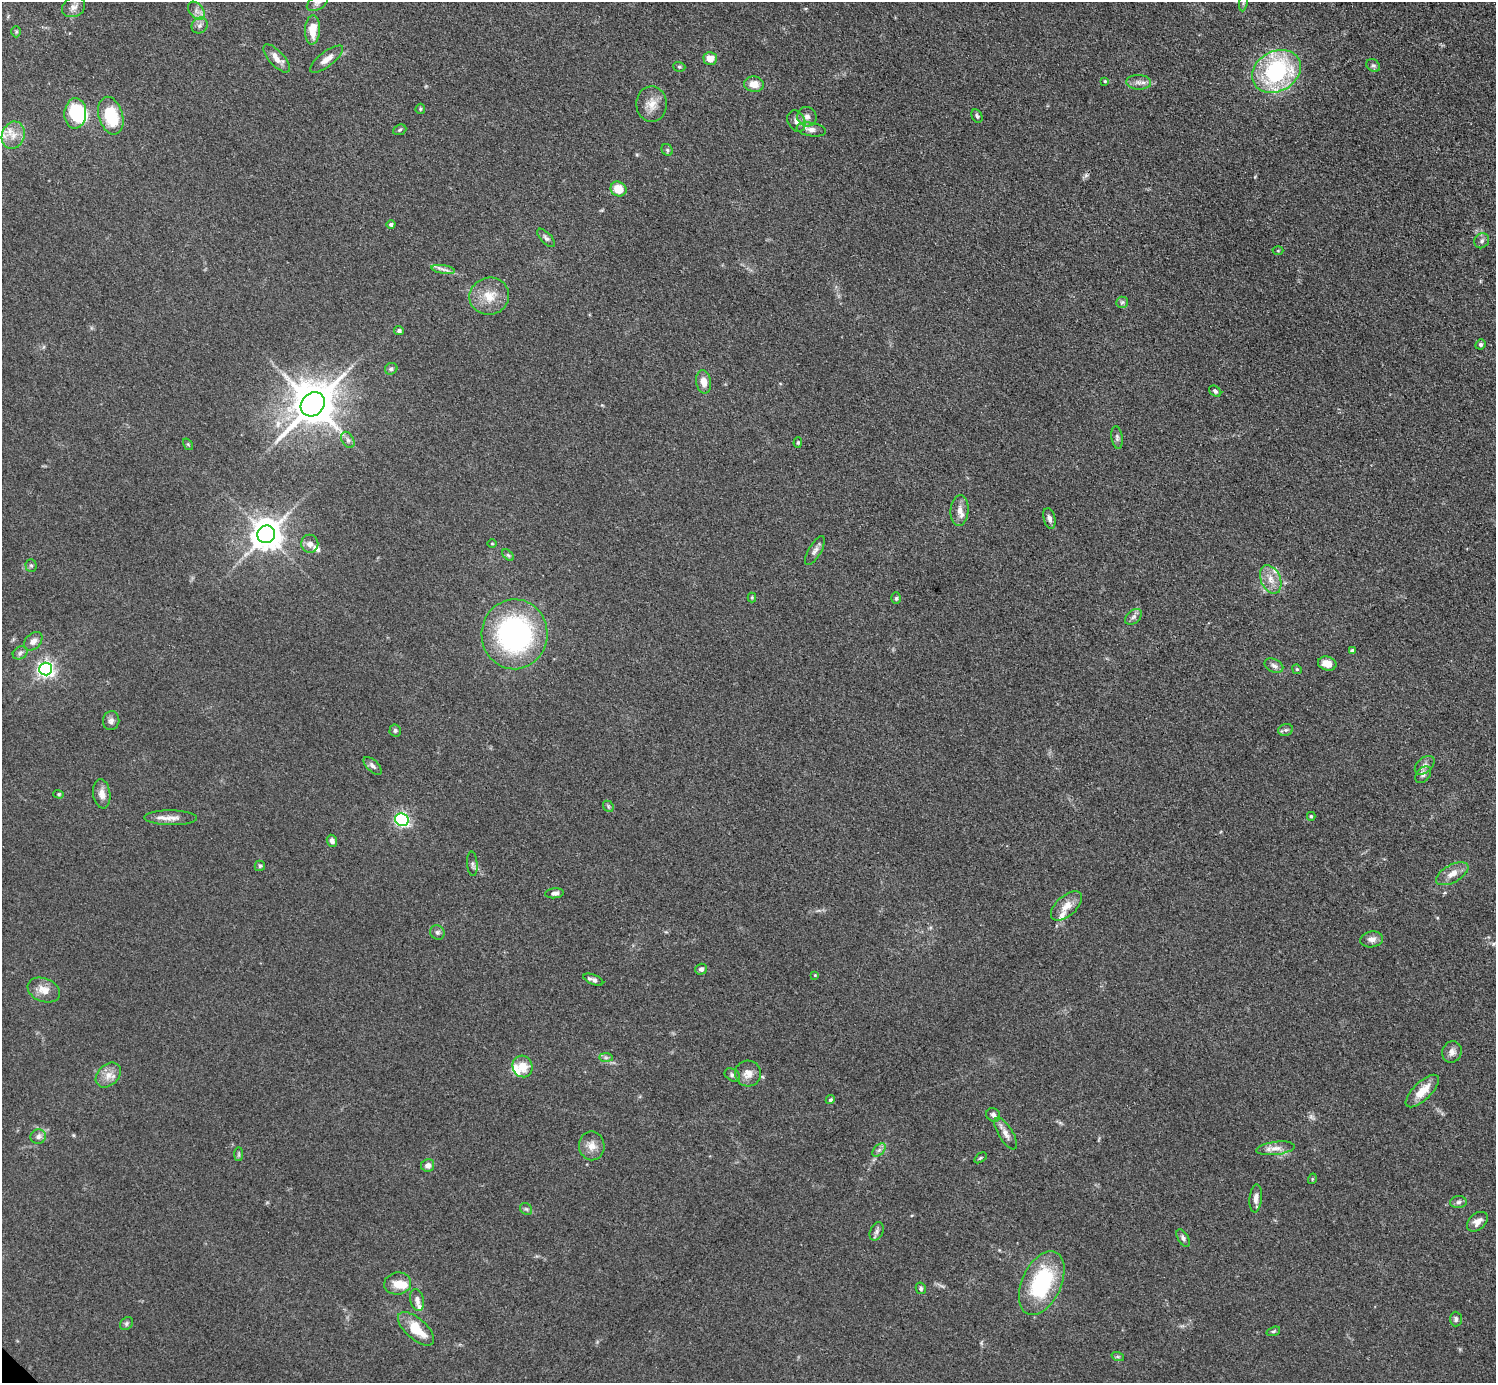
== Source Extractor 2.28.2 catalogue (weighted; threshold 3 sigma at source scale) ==
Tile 10 of 4 x 4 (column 2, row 3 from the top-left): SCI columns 1504-2997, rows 1545-2925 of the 5993 x 5993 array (HDU 1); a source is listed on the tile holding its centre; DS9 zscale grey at full resolution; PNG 1498 x 1385 px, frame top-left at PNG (2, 2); each listed source drawn as its Kron ellipse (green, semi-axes under 4 px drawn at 4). Shown black and unused: <1% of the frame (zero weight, under 3 of 4 exposures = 1% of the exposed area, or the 3 px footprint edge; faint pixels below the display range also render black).
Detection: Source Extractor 2.28.2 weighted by HDU 2 'WHT'; one run over the whole footprint, this tile lists its part. Background 0.0995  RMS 0.0065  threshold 0.0292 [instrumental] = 3 sigma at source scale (4.5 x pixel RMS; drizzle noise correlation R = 1.50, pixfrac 1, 0.05/0.05 arcsec/px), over >= 5 px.
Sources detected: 131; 1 inside a brighter object's white glare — neither listed nor drawn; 8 inside a brighter listed object's ellipse — not listed separately; the other 122 listed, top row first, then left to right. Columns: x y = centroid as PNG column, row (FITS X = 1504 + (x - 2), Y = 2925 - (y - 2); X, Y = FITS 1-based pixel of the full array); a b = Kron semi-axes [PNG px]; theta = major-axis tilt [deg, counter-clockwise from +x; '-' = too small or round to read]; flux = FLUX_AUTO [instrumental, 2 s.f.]
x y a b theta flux
1243 2 9 4 81 1.4
317 3 11 6 30 2.2
74 7 12 9 25 3.8
196 11 10 6 -52 3.2
200 25 8 7 - 2.4
313 30 15 7 86 11
16 32 6 5 - 0.91
277 58 17 7 -48 6.1
710 58 6 6 - 7.1
327 59 20 7 38 5.6
1373 65 7 5 -33 1.4
679 67 6 4 -20 0.96
1276 71 26 20 29 82
1105 81 3 3 - 0.6
1139 82 12 7 -3 3.5
754 84 10 7 -4 7.3
652 104 17 15 89 8.5
420 109 5 4 - 0.91
75 113 15 11 87 38
111 116 19 12 -74 30
977 116 7 5 -61 1.3
807 117 10 9 - 3.3
796 121 11 8 -62 3.8
811 129 15 7 -9 3.8
400 130 7 5 23 1.1
13 135 14 11 71 7.7
667 150 6 5 - 1.1
618 189 8 7 - 11
391 224 4 4 - 1.5
546 238 11 5 -47 1.9
1482 241 8 7 - 2.1
1278 251 5 3 - 0.63
443 269 12 4 -9 2.4
489 296 20 18 16 13
1122 302 6 5 - 1.4
399 331 5 4 - 1.5
1480 344 5 5 - 1.3
391 369 6 6 - 1.4
704 382 12 7 -82 6
1215 391 7 5 -37 1.4
313 404 13 11 46 2600
1117 437 11 5 -81 1.8
348 440 9 5 -60 2.1
798 443 5 4 - 0.89
188 444 6 4 -55 0.87
960 511 15 9 84 4.6
1049 518 11 6 -77 2.6
266 534 9 8 - 1100
310 544 9 8 - 3.9
492 544 5 3 - 0.57
815 551 16 6 59 2.8
508 555 7 4 -44 1.1
31 565 6 5 - 1.2
1271 579 15 9 -67 7.2
752 597 5 4 - 0.78
896 598 6 5 - 1.2
1134 617 9 6 42 2.2
514 634 35 33 86 130
33 641 11 7 46 3.9
1352 651 4 4 - 2.1
20 653 8 6 29 2
1327 664 9 7 -16 5.8
1274 666 10 6 -26 2.3
46 669 6 6 - 240
1297 669 5 4 - 0.85
111 721 9 8 - 2.7
395 730 6 6 - 1.3
1286 730 7 5 19 1.7
1425 765 11 7 41 3
373 766 11 5 -45 2.3
1423 775 9 6 47 2.4
59 794 5 4 - 0.85
102 794 14 8 -82 5.3
608 806 6 4 -49 1.1
1311 816 4 3 - 0.78
171 818 26 7 -1 6.4
402 820 7 6 - 170
332 841 6 5 - 2.6
472 864 12 5 -86 1.9
260 866 5 5 - 1
1452 874 18 9 29 6.3
555 893 9 5 5 2.4
1066 906 19 10 42 7.2
437 932 7 6 - 1.8
1372 939 11 8 9 3.7
701 969 6 5 - 1.9
815 975 4 4 - 0.52
593 980 10 5 -23 2.4
44 990 17 11 -22 7.4
1452 1052 11 9 64 3.7
606 1058 7 4 -1 1.3
523 1066 11 10 - 9.8
748 1073 13 13 - 6.3
108 1075 14 10 44 6.4
732 1075 8 6 -33 1.6
1422 1091 21 9 44 11
830 1100 5 4 - 1.4
993 1115 7 6 - 1.8
1006 1133 18 7 -59 4.4
38 1136 8 7 - 2.7
592 1146 14 13 - 6.5
1276 1148 19 6 7 5.2
879 1150 8 5 45 2
239 1154 7 4 90 1.1
980 1158 7 3 35 0.94
428 1165 6 6 - 3.3
1312 1179 5 3 - 0.64
1256 1198 14 6 85 3.9
1458 1202 8 6 5 1.9
526 1209 6 5 - 1.3
1477 1222 12 8 41 4.6
877 1231 9 6 64 2.1
1183 1238 9 5 -59 1.9
1042 1283 34 19 65 61
398 1284 13 11 9 7.6
921 1288 6 5 - 1.6
417 1300 11 7 -77 3
1456 1319 7 6 - 1.7
126 1324 7 5 48 1.4
416 1329 22 10 -42 18
1273 1331 7 4 19 1.1
1118 1357 6 4 -18 1
Isophote crosses this tile's border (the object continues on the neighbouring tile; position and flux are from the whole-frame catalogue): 2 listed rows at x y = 1243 2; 317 3